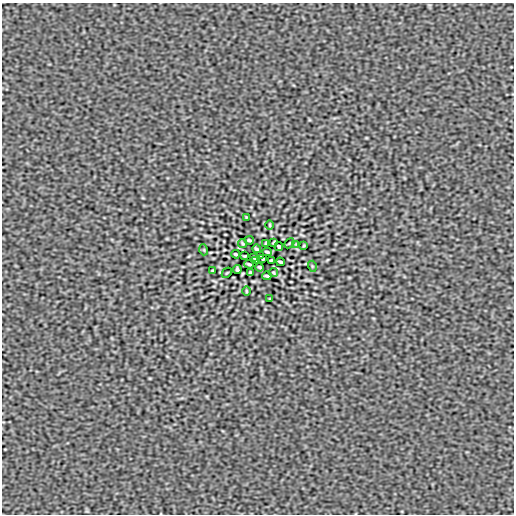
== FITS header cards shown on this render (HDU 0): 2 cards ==
NAXIS1  =                  512
NAXIS2  =                  512

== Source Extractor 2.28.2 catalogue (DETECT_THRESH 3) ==
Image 512 x 512 px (HDU 0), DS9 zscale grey, 1 PNG px = 1 image px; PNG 516 x 516 px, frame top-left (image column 1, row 512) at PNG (2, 3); each listed source drawn as its Kron ellipse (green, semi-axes under 4 px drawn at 4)
Background -4.12e-08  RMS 7.5e-06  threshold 2.25e-05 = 3 sigma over >= 5 px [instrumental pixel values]
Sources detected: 32; all 32 listed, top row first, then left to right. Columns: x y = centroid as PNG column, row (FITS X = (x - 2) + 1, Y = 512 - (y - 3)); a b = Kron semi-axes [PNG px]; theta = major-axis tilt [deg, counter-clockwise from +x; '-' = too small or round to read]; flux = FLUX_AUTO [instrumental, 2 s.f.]
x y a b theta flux
246 217 3 2 - 3.7e-04
270 225 5 3 - 4.8e-04
249 240 5 2 - 7.4e-04
274 242 4 2 - 4.8e-04
242 243 4 2 - 5.6e-04
266 243 3 3 - 6.0e-04
289 243 6 2 45 3.7e-04
296 244 2 2 - 3.0e-04
304 245 3 2 - 4.3e-04
279 247 4 3 - 7.9e-04
256 249 4 3 - 7.5e-04
204 250 5 3 - 4.1e-04
267 252 5 2 - 7.0e-04
236 254 4 2 - 7.5e-04
245 256 3 2 - 4.8e-04
260 256 3 2 - 4.5e-04
253 257 3 3 - 5.3e-04
263 259 3 3 - 5.3e-04
256 260 3 2 - 4.5e-04
271 260 3 2 - 4.8e-04
280 262 4 2 - 7.5e-04
249 264 5 2 - 7.0e-04
312 266 5 3 - 4.1e-04
260 267 4 3 - 7.5e-04
237 269 4 3 - 7.9e-04
212 271 3 2 - 4.3e-04
227 273 6 2 45 3.7e-04
250 273 3 3 - 6.0e-04
274 273 4 2 - 5.6e-04
267 276 5 2 - 7.4e-04
246 291 5 3 - 4.8e-04
270 299 3 2 - 3.7e-04